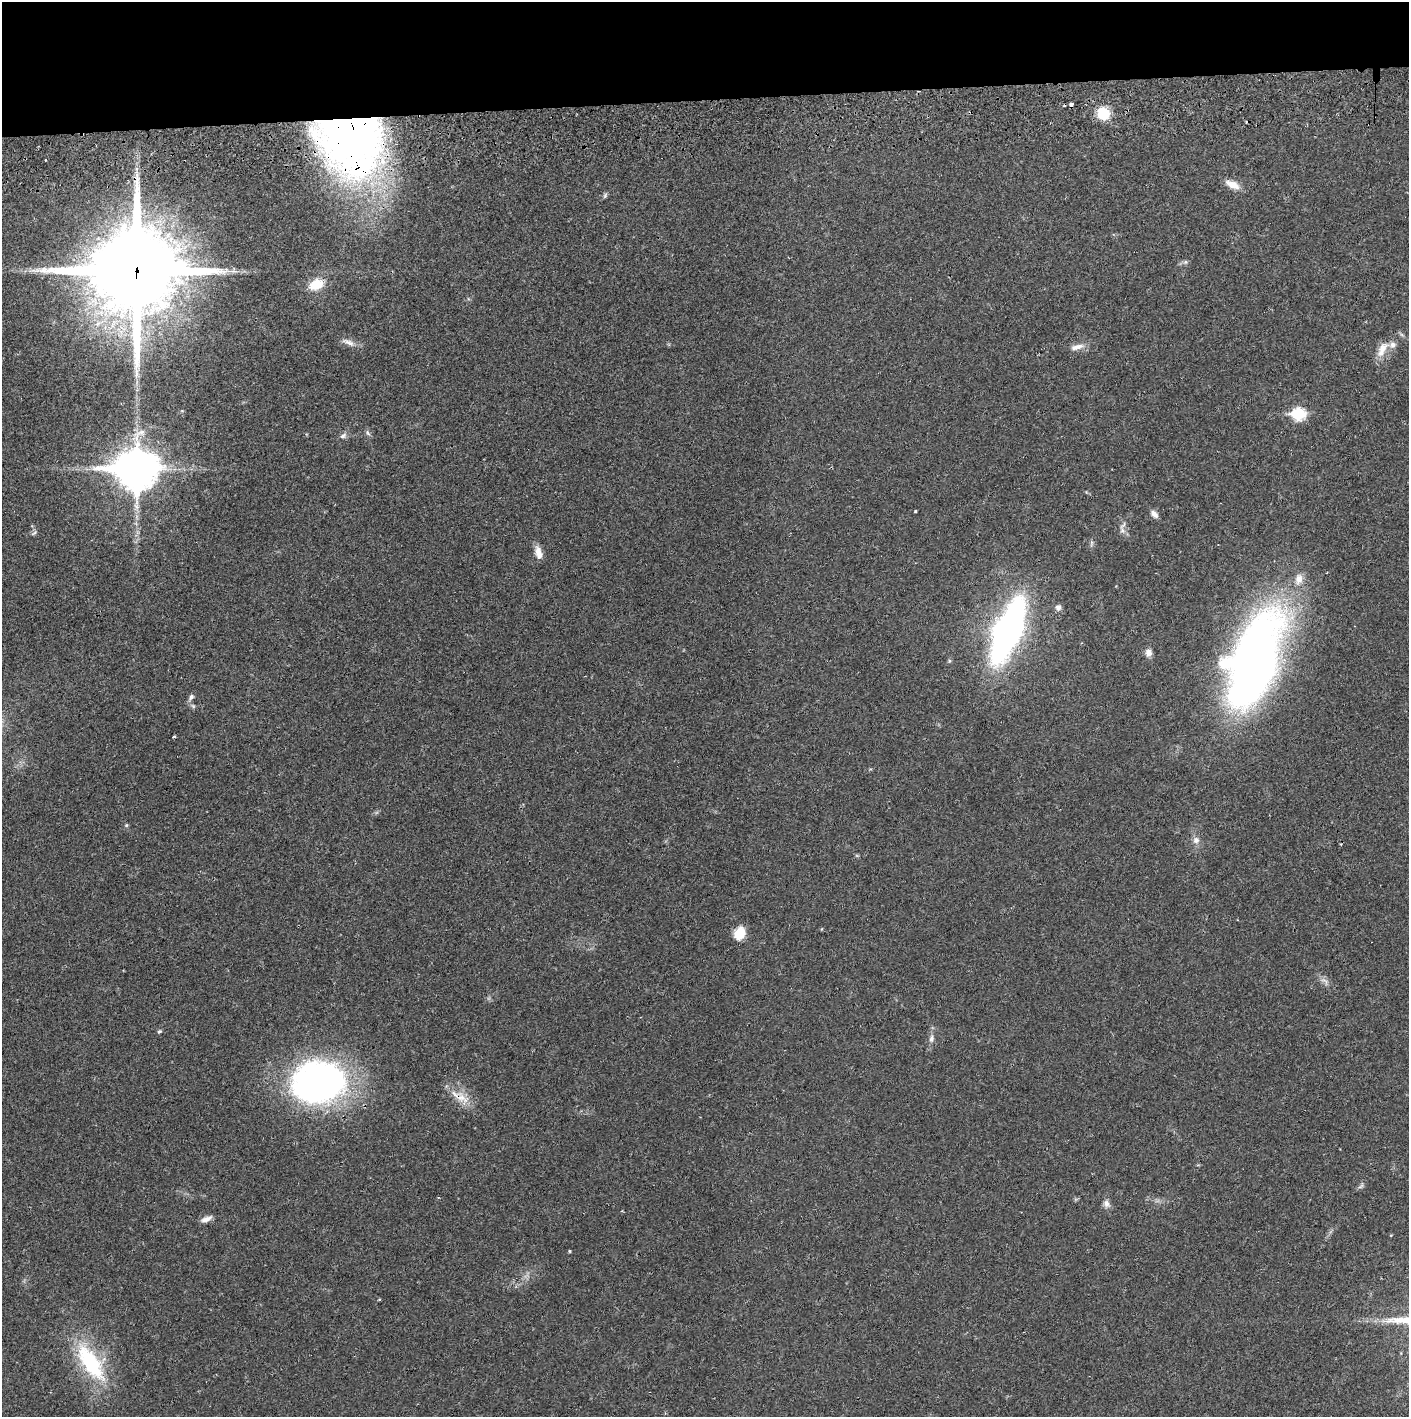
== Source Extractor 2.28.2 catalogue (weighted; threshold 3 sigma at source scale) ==
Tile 2 of 3 x 3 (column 2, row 1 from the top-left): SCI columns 1410-2816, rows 2887-4301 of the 4229 x 4360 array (HDU 1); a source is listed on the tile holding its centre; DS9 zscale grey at full resolution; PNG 1411 x 1419 px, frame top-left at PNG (2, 2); no overlay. Shown black and unused: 7% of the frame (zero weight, under 2 of 3 exposures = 3% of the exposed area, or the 3 px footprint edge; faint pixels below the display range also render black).
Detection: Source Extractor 2.28.2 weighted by HDU 2 'WHT'; one run over the whole footprint, this tile lists its part. Background 0.0211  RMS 0.0035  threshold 0.0156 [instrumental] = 3 sigma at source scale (4.5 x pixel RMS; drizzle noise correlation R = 1.50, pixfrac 1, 0.05/0.05 arcsec/px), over >= 5 px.
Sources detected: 45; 1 cosmic-ray / hot-pixel residue — not listed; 2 inside a brighter listed object's ellipse — not listed separately; the other 42 listed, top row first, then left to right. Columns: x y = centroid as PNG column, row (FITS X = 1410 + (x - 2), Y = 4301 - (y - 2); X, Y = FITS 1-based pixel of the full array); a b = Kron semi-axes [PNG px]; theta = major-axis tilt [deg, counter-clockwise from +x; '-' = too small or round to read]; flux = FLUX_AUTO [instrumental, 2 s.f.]
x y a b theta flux
1071 104 4 3 - 2
1103 113 14 13 - 8.6
351 140 71 58 -70 220
46 160 3 2 - 0.28
1232 185 19 9 -23 3.6
605 195 9 4 63 0.64
1185 262 7 5 22 0.77
136 271 32 29 7 4200
316 284 15 10 21 7.5
348 342 20 7 -23 2.3
1077 347 20 7 14 2.6
1382 349 24 10 61 4.3
1299 414 7 6 - 34
368 433 8 5 -60 0.84
343 436 10 6 33 1.2
136 469 15 13 3 960
915 511 3 3 - 0.48
1154 514 11 6 -48 1.7
1122 531 11 7 -71 1.6
34 533 9 4 44 0.64
1091 543 9 4 81 0.7
538 552 16 8 -74 3
1299 579 17 11 79 3.7
1058 607 9 7 -68 1.3
1008 631 40 16 68 190
1148 653 10 8 88 1.7
1254 660 95 42 69 250
191 697 9 6 57 1.2
193 706 7 4 -45 0.67
174 737 3 3 - 1.6
126 825 5 5 - 0.44
1196 840 10 9 - 1.8
740 933 12 10 67 7.4
159 1031 5 4 - 0.54
931 1039 10 6 72 1.2
319 1082 54 42 17 140
460 1097 32 13 -37 6.3
1361 1186 10 4 35 0.82
1106 1204 10 8 -58 1.7
206 1219 15 6 20 2
569 1251 5 3 - 0.34
90 1362 55 21 -57 31
Overlapping masked pixels (flux is a lower limit): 4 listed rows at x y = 1071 104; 351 140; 136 271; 460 1097